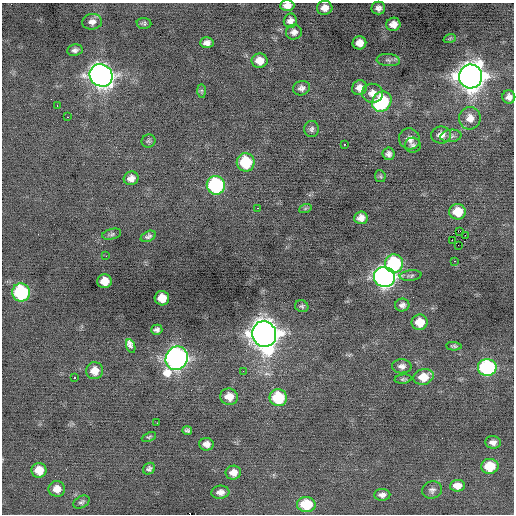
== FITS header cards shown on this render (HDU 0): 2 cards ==
NAXIS1  =                  512 / Axis length
NAXIS2  =                  512 / Axis length

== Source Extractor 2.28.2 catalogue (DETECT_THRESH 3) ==
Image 512 x 512 px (HDU 0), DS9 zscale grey, 1 PNG px = 1 image px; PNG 516 x 516 px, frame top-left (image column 1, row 512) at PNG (2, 3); each listed source drawn as its Kron ellipse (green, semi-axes under 4 px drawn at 4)
Background -0.103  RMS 0.8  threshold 2.41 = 3 sigma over >= 5 px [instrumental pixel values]
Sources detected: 88; all 88 listed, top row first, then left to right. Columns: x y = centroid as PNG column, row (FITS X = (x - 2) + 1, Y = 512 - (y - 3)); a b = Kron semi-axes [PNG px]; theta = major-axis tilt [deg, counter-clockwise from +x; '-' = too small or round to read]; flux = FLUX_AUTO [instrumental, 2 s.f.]
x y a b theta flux
287 6 7 5 0 320
325 8 7 7 - 380
378 8 7 6 - 240
290 21 7 6 - 270
92 22 10 8 8 290
144 23 7 5 -6 110
393 24 7 6 - 390
294 32 8 7 - 250
450 38 6 4 19 76
207 43 7 5 1 260
359 43 7 6 - 420
75 50 8 5 9 170
388 60 12 6 -5 190
260 61 8 7 - 570
101 75 12 11 - 41000
471 76 12 11 - 68000
301 88 8 7 - 220
359 88 8 7 - 330
201 91 7 4 -90 96
372 93 10 9 - 410
509 97 6 6 - 260
382 102 10 9 - 5300
57 106 3 2 - 86
67 117 3 2 - 51
470 118 11 11 - 480
312 129 8 7 - 160
441 135 10 8 2 370
451 136 10 6 7 160
409 139 11 10 - 380
149 141 7 6 - 110
344 144 3 2 - 110
413 145 8 7 - 160
388 154 6 6 - 180
246 162 9 9 - 2500
380 176 6 5 - 85
131 178 7 6 - 330
216 185 9 9 - 7700
257 208 3 2 - 230
305 209 6 4 20 79
457 212 8 8 - 1100
361 218 7 6 - 390
460 231 4 2 - 2500
112 234 9 5 14 120
465 235 3 2 - 100
148 236 8 5 26 150
452 240 3 2 - 83
458 245 2 2 - 16
106 256 2 2 - 39
454 261 2 2 - 190
394 264 9 9 - 5300
411 275 11 5 6 140
384 277 10 10 - 28000
105 281 7 7 - 690
21 292 9 9 - 6600
162 298 7 7 - 770
402 305 7 6 - 190
302 306 7 6 - 110
420 322 8 7 - 920
157 330 5 5 - 160
264 334 13 12 - 83000
131 346 7 3 -70 710
454 346 8 4 -3 91
177 358 12 10 60 31000
402 366 10 7 -2 240
487 367 9 8 - 8500
94 371 8 8 - 560
243 371 2 2 - 23
423 377 10 7 16 880
75 378 3 2 - 180
403 379 8 4 6 97
229 397 9 8 - 550
278 398 9 8 - 2800
157 423 2 2 - 130
187 430 5 3 - 99
149 437 7 4 23 78
493 442 8 6 -4 250
206 444 7 6 - 310
490 466 8 7 - 1500
149 469 6 5 - 150
39 470 7 7 - 670
233 473 8 7 - 410
457 486 7 6 - 440
57 489 8 8 - 440
432 490 10 8 19 220
220 492 9 6 5 290
382 495 8 6 0 220
81 502 8 5 31 130
306 504 9 7 -3 2000
At the frame edge (FLAGS 8, measured only in part): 1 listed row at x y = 287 6